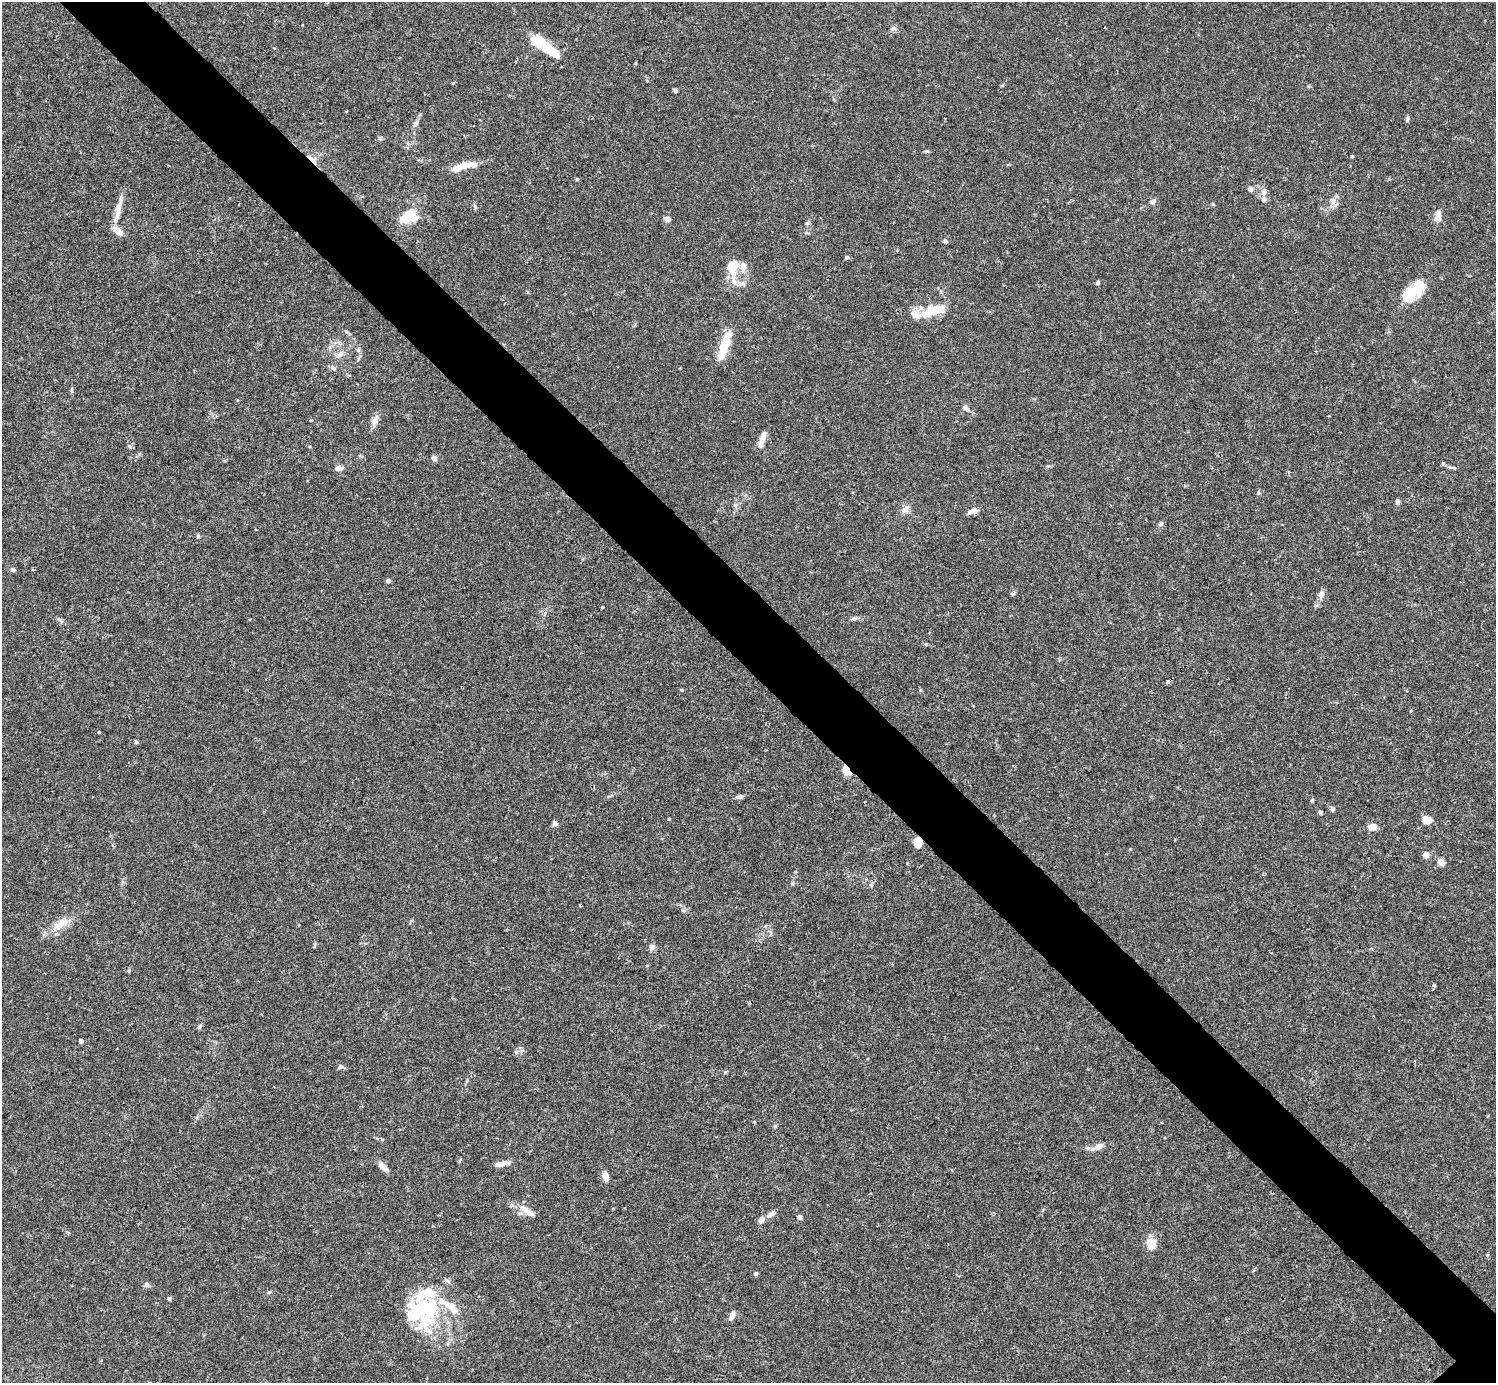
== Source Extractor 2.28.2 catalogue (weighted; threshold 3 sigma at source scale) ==
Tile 11 of 4 x 4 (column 3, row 3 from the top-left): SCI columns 2991-4484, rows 1539-2919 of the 5982 x 5981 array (HDU 1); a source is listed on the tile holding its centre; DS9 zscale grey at full resolution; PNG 1498 x 1385 px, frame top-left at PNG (2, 2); no overlay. Shown black and unused: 6% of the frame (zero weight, under 3 of 4 exposures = <1% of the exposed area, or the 3 px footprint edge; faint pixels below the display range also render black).
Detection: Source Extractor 2.28.2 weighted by HDU 2 'WHT'; one run over the whole footprint, this tile lists its part. Background 0.0165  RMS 0.0022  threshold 0.00972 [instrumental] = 3 sigma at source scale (4.5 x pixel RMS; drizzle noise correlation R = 1.50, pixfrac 1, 0.05/0.05 arcsec/px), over >= 5 px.
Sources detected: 108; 4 inside a brighter object's white glare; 1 cosmic-ray / hot-pixel residue — not listed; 15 inside a brighter listed object's ellipse — not listed separately; the other 88 listed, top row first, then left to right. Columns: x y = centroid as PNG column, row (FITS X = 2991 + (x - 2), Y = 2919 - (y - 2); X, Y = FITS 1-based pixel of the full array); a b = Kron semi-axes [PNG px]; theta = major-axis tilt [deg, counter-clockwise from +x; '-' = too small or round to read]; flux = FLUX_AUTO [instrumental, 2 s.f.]
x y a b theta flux
893 28 6 6 - 0.51
551 51 29 10 -39 5
635 63 5 3 - 0.18
675 90 5 4 - 0.41
1407 119 6 4 71 0.35
415 124 10 6 61 0.76
926 151 6 4 0 0.28
312 160 20 5 -42 1.3
469 165 20 8 4 2.3
577 179 5 4 - 0.24
1250 189 5 5 - 0.9
1264 192 10 7 76 1.1
1153 201 7 6 - 0.71
1333 201 11 4 77 0.81
118 209 34 7 78 2.6
1438 216 13 7 87 1.8
408 217 23 15 26 4.8
667 219 6 6 - 0.97
945 241 5 4 - 0.44
846 257 5 4 - 0.35
732 267 21 14 84 4.1
1097 283 6 4 83 0.29
1411 294 28 16 44 5.5
940 309 25 13 5 3.5
346 331 6 4 -19 0.28
725 345 37 9 72 5.6
358 350 6 4 45 0.32
340 354 9 6 43 0.9
333 368 10 4 -26 0.49
72 390 9 3 86 0.34
966 408 11 6 -43 0.86
375 420 16 7 59 1.2
763 436 18 6 72 1.5
129 446 6 3 -71 0.29
434 458 7 6 - 0.62
338 468 9 6 7 0.85
1258 493 7 4 64 0.35
1397 502 6 5 - 0.52
735 505 6 5 - 0.4
905 509 11 8 41 1.1
973 511 11 6 16 1.3
1161 524 8 5 50 0.46
13 570 6 5 - 0.52
388 581 5 4 - 0.49
1013 594 6 5 - 0.36
1321 594 9 7 63 1
602 607 4 3 - 0.18
854 618 9 4 4 0.51
681 690 5 4 - 0.24
99 732 3 3 - 0.22
136 742 5 5 - 0.3
847 771 9 6 -56 2.5
739 797 8 5 10 0.73
1312 801 5 4 - 0.26
1332 809 6 5 - 0.4
1320 812 5 5 - 0.32
1427 820 9 6 -1 2.5
555 823 7 6 - 0.61
1372 827 9 6 5 1.9
918 842 9 7 76 2.8
1426 855 7 6 - 1
1441 862 10 7 -37 0.93
792 884 5 3 - 0.25
683 910 6 4 -19 0.31
60 925 23 9 42 2.8
652 947 9 7 49 0.73
129 971 5 3 - 0.23
1434 985 5 4 - 0.45
200 1026 9 4 45 0.36
81 1041 5 4 - 0.45
516 1052 6 5 - 0.42
340 1067 7 6 - 0.47
1098 1147 12 7 28 1.5
501 1164 19 5 11 1.6
384 1167 13 5 -47 1.8
605 1177 10 6 -71 1.7
526 1210 24 8 -36 2.2
772 1213 13 6 34 0.95
800 1217 5 4 - 0.83
1151 1244 14 11 -73 2.6
1487 1255 4 4 - 0.21
756 1274 5 4 - 0.46
147 1285 7 6 - 0.53
269 1292 5 5 - 0.31
421 1295 23 12 57 3.9
169 1299 5 4 - 0.34
732 1316 11 5 66 1.1
426 1322 52 19 54 10
Overlapping masked pixels (flux is a lower limit): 3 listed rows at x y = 312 160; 847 771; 918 842
Unlisted compact peaks at least as high as the median listed source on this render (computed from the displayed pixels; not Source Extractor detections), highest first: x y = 1352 156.